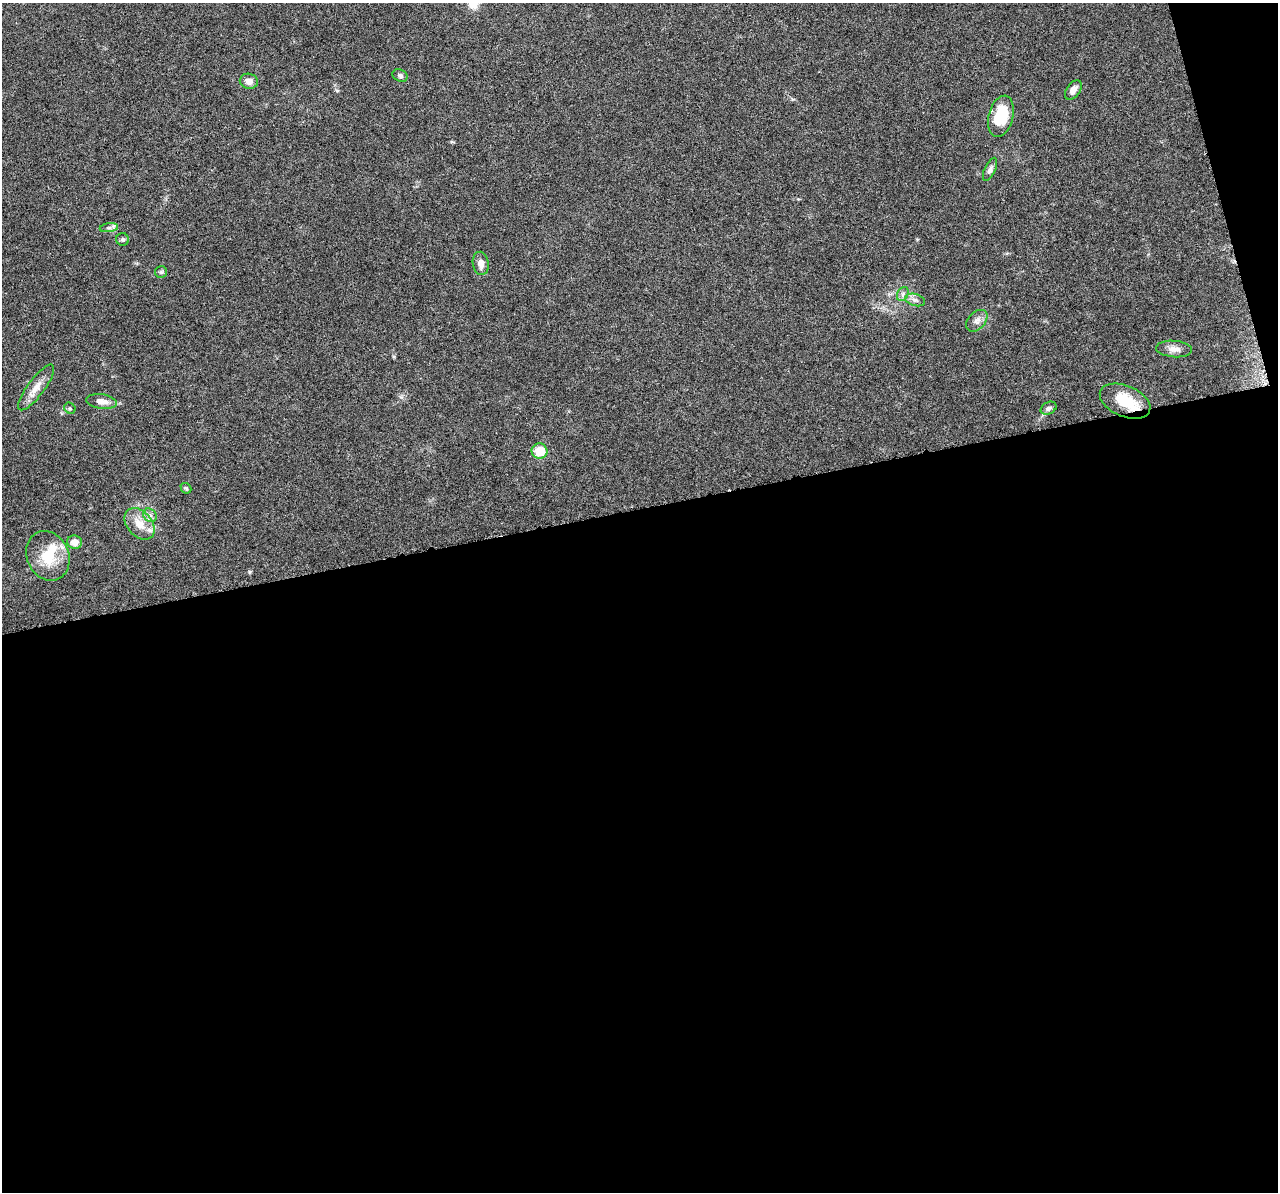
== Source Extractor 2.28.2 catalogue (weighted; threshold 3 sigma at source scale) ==
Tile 16 of 4 x 4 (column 4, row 4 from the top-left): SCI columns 3830-5105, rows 48-1237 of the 5108 x 4904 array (HDU 1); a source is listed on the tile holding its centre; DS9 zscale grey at full resolution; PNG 1280 x 1194 px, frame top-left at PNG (2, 3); each listed source drawn as its Kron ellipse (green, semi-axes under 4 px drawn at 4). Shown black and unused: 59% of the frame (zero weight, under 3 of 6 exposures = <1% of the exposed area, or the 3 px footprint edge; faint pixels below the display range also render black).
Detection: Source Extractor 2.28.2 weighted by HDU 2 'WHT'; one run over the whole footprint, this tile lists its part. Background 0.0444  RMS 0.0026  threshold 0.0106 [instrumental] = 3 sigma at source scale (4.09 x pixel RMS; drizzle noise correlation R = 1.36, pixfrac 0.8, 0.0396/0.0396 arcsec/px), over >= 5 px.
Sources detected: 27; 1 inside a brighter object's white glare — neither listed nor drawn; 2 inside a brighter listed object's ellipse — not listed separately; the other 24 listed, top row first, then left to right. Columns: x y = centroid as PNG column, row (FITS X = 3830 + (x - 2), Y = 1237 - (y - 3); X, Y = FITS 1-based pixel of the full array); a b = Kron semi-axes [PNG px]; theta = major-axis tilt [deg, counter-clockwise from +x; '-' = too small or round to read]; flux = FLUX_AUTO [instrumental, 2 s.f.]
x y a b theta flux
400 75 8 6 -26 0.67
249 81 9 7 -12 1.3
1073 90 11 6 55 1.6
1001 116 21 12 76 10
990 169 12 5 66 0.91
109 228 9 4 8 0.69
123 239 6 6 - 0.47
481 263 12 8 -82 1.6
161 272 6 6 - 0.39
903 294 7 5 61 0.65
915 300 10 6 -14 0.9
977 321 12 8 47 1.4
1174 349 18 8 -5 1.7
36 387 28 8 53 2.9
101 401 15 7 -8 1.7
1125 401 27 15 -23 7.3
70 408 6 5 - 0.37
1049 408 8 6 27 0.76
540 451 8 7 - 5.4
186 488 6 4 -42 0.34
150 515 7 6 - 0.75
140 524 18 12 -48 3.7
74 542 7 6 - 1.9
48 556 25 21 -65 7.2